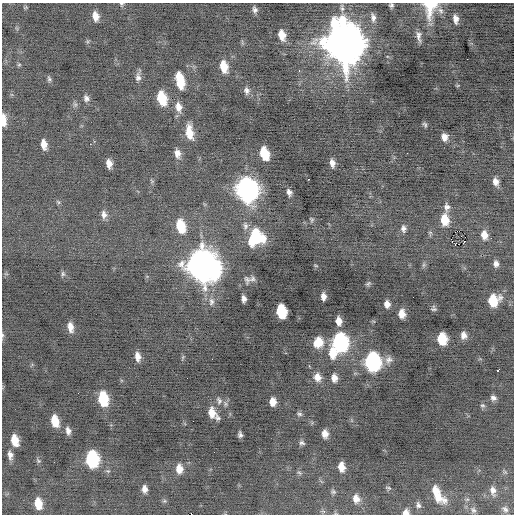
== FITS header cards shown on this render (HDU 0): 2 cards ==
NAXIS1  =                  512 / Axis length
NAXIS2  =                  512 / Axis length

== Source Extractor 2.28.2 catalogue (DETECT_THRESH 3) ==
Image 512 x 512 px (HDU 0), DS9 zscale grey, 1 PNG px = 1 image px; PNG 516 x 516 px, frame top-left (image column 1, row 512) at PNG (2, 3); no overlay
Background -0.146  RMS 0.76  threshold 2.29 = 3 sigma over >= 5 px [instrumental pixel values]
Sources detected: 120; all 120 listed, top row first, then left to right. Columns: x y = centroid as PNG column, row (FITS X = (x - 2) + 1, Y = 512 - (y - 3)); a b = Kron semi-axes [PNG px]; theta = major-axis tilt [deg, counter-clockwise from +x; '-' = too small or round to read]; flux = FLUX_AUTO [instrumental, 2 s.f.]
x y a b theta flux
121 4 6 6 - 87
391 5 5 5 - 96
25 7 7 4 20 58
430 7 21 14 81 1500
255 10 7 5 -79 160
440 11 10 7 -46 210
95 16 10 6 -79 460
373 17 11 6 -85 220
456 19 9 5 -81 280
282 35 9 6 -77 580
419 36 12 5 -83 240
344 43 18 13 -75 190000
467 59 2 2 - 200
19 65 6 4 1 67
224 67 10 6 -78 850
299 71 3 3 - 84
138 77 12 7 -88 230
49 79 8 5 -64 120
180 80 15 7 -79 1500
246 91 10 7 -78 200
86 98 9 7 -74 200
162 98 11 7 -74 1700
75 104 7 6 - 120
178 107 12 8 -78 420
3 120 13 5 -87 610
425 125 5 3 - 90
189 132 16 7 -82 900
444 137 7 5 -81 320
44 144 9 5 -80 470
90 144 2 2 - 130
177 153 10 7 -81 350
264 153 10 6 -73 1500
407 153 2 2 - 160
109 163 8 5 -82 350
332 163 7 4 -77 270
308 179 3 2 - 430
496 181 9 6 -72 300
247 189 14 10 -75 26000
289 192 7 5 -66 200
58 202 6 5 - 81
447 207 10 7 90 240
104 214 10 7 -80 270
312 219 7 6 - 88
445 220 12 8 -85 960
180 226 12 8 -73 1600
245 226 11 7 -89 230
403 229 9 7 -88 200
484 235 10 8 -78 470
256 237 15 13 54 2900
491 238 3 3 - 39
464 241 2 2 - 40
455 244 3 2 - 120
496 264 8 6 -85 230
203 265 15 13 -68 77000
423 265 7 4 89 92
316 266 6 3 -19 44
63 274 8 6 89 120
252 279 8 6 17 140
247 280 12 8 -83 180
368 284 7 5 37 91
323 296 7 5 90 270
244 299 7 4 -87 220
493 300 10 9 - 1500
211 302 12 8 90 270
387 304 7 6 - 290
434 309 6 6 - 110
281 311 10 7 -82 2400
402 314 8 6 -87 480
339 321 8 6 -82 400
70 327 10 6 -80 420
2 335 7 3 83 82
463 335 8 6 -89 270
442 339 9 7 -83 1500
318 342 11 9 68 930
340 342 11 9 -86 10000
332 353 13 9 -84 860
138 357 9 6 -83 360
183 357 6 4 71 70
389 360 12 10 49 300
372 362 11 9 -85 11000
309 366 3 2 - 97
498 371 4 3 - 670
317 377 10 8 -68 440
334 378 8 6 -84 340
493 398 8 7 - 180
103 399 11 7 -81 2400
219 400 11 8 -77 240
273 402 7 6 - 440
483 405 6 6 - 110
212 413 11 8 -80 570
299 414 7 5 -4 110
218 418 7 5 -33 110
55 421 11 6 -77 910
68 431 8 6 -80 250
325 434 7 5 -82 360
240 435 6 4 -80 140
15 440 10 6 -78 860
302 443 7 5 -16 120
214 452 3 2 - 38
10 455 11 6 -84 260
92 459 11 8 -84 5700
38 461 8 5 -39 90
341 467 8 6 -81 500
179 469 10 7 -86 510
299 473 6 4 -31 86
388 488 8 4 -20 79
144 489 7 5 -83 270
435 490 10 8 -49 490
493 491 13 7 -78 310
333 492 7 6 - 100
438 497 18 9 -32 850
356 499 11 8 -74 400
467 499 6 4 1 84
164 501 6 5 - 83
38 503 10 6 -80 840
418 505 9 6 -76 160
505 509 11 7 -45 200
473 510 9 7 -66 190
323 511 7 4 -18 80
406 512 7 6 - 300
At the frame edge (FLAGS 8, measured only in part): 6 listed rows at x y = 121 4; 391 5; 430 7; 3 120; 2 335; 406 512